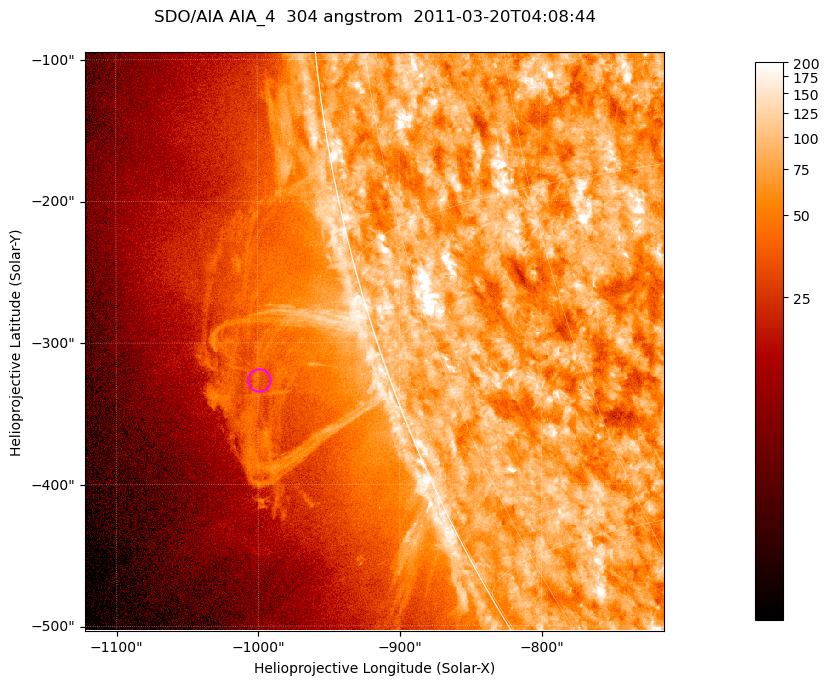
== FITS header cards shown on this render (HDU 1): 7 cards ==
TELESCOP= 'SDO/AIA '           / For AIA: SDO/AIA
INSTRUME= 'AIA_4   '           / For AIA: AIA_ATA1, AIA_ATA2, AIA_ATA3 or AIA_AT
WAVELNTH=                  304 / [angstrom] Wavelength
WAVEUNIT= 'angstrom'           / Wavelength unit: angstrom
DATE-OBS= '2011-03-20T04:08:44.126' / [ISO] Date when observation started; ISO 8
CTYPE1  = 'HPLN-TAN'           / CTYPE1; Typically HPLN
CTYPE2  = 'HPLT-TAN'           / CTYPE2; Typically HPLT

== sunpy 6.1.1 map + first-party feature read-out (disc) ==
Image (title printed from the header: SDO/AIA AIA_4  304 angstrom  2011-03-20T04:08:44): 681 x 681 px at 0.6 arcsec/px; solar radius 964 arcsec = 1606 px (partial field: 2.7% of the solar disc is inside the frame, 48% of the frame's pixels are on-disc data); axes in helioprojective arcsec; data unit not stated in the header (colour bar unlabelled)
Orientation: roll -0.132 deg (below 1 deg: not rotated)
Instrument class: DISC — disc imager (sunpy class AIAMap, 304 A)
Bright regions (active regions / flare kernels): reference = the on-disc median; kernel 5 px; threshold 5 sigma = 122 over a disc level ~76.8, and >= 1.15x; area >= 463 px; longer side >= 8 px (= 4.8 arcsec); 0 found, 0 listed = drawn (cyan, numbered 1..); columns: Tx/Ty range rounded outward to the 2 arcsec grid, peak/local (2 s.f.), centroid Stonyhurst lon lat
Off-limb structures (1.02-1.3 R_sun): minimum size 231 px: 4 found; the strongest spans PA ~105..115 deg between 1.02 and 1.13 R_sun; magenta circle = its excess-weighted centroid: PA ~110 deg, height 1.09 R_sun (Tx ~-1000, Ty ~-326 arcsec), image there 1.5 x the reference